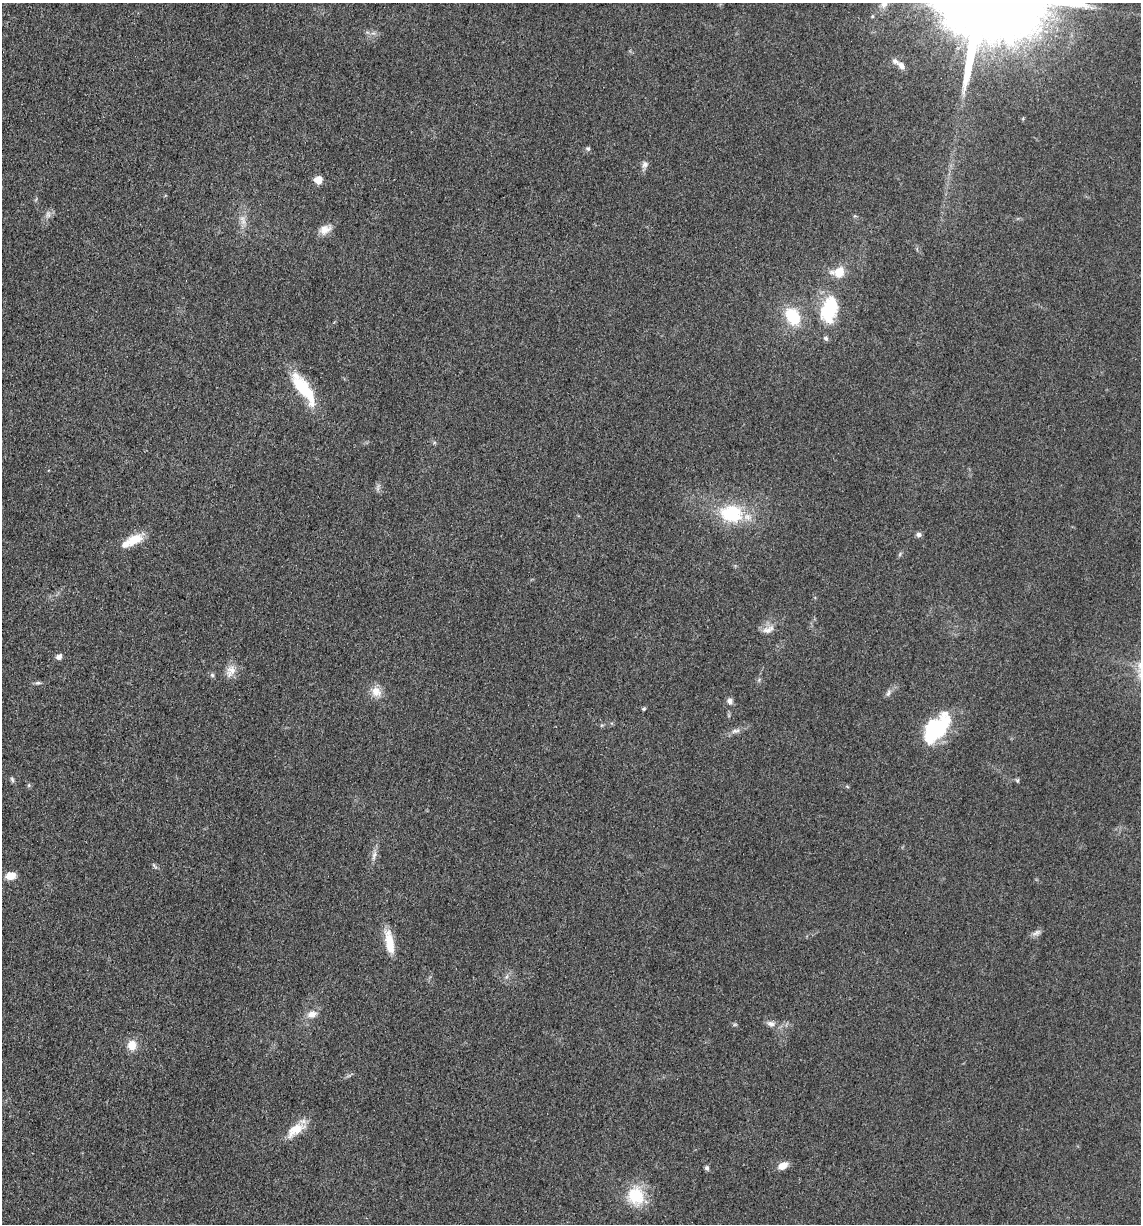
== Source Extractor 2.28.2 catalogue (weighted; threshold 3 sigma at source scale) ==
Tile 11 of 4 x 4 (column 3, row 3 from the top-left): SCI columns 2524-3662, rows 1243-2464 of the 4978 x 4921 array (HDU 1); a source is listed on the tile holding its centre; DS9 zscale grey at full resolution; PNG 1143 x 1226 px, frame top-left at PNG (2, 3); no overlay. Nothing masked; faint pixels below the display range render black.
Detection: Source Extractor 2.28.2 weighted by HDU 2 'WHT'; one run over the whole footprint, this tile lists its part. Background 0.0561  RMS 0.0058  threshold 0.0263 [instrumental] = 3 sigma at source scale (4.5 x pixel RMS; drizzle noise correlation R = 1.50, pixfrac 1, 0.05/0.05 arcsec/px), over >= 5 px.
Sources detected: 47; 1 too faint to see at this stretch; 1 inside a brighter object's white glare — not listed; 4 inside a brighter listed object's ellipse — not listed separately; the other 41 listed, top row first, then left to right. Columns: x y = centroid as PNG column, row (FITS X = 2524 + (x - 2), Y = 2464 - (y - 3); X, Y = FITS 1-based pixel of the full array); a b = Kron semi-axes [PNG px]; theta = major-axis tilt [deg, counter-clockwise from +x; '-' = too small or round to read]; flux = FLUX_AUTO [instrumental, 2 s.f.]
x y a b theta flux
901 65 11 7 -51 2.8
588 149 6 6 - 1.1
645 165 10 7 71 2.3
318 180 5 5 - 14
48 215 8 6 -76 2
325 229 17 11 26 5.4
839 272 15 11 13 10
827 310 32 24 -80 29
792 316 14 10 -60 29
304 388 48 14 -55 27
731 514 30 22 -5 32
918 535 7 6 - 1.8
135 539 22 12 22 10
900 554 6 4 71 0.86
768 629 18 9 20 4.5
59 657 7 6 - 2.3
231 671 19 11 63 5.7
212 675 6 5 - 1.1
38 683 8 5 8 1.2
376 692 16 13 -50 6.2
888 693 11 5 71 1.7
730 701 9 7 -83 2.3
644 709 4 4 - 0.86
936 729 33 17 50 50
735 731 13 6 12 2.7
12 779 8 4 -63 1.1
1017 780 6 5 - 0.83
29 785 6 4 72 0.75
374 855 17 5 75 3
154 866 11 3 -45 1
11 876 9 7 7 7.8
1036 933 14 6 28 2.3
390 941 32 11 -73 11
312 1014 15 9 15 4.6
735 1024 6 4 19 0.75
771 1024 12 8 -11 3
132 1045 11 10 - 7.6
295 1130 28 12 35 11
783 1166 10 6 29 6.6
707 1168 7 5 -61 1.3
636 1196 25 22 -75 20